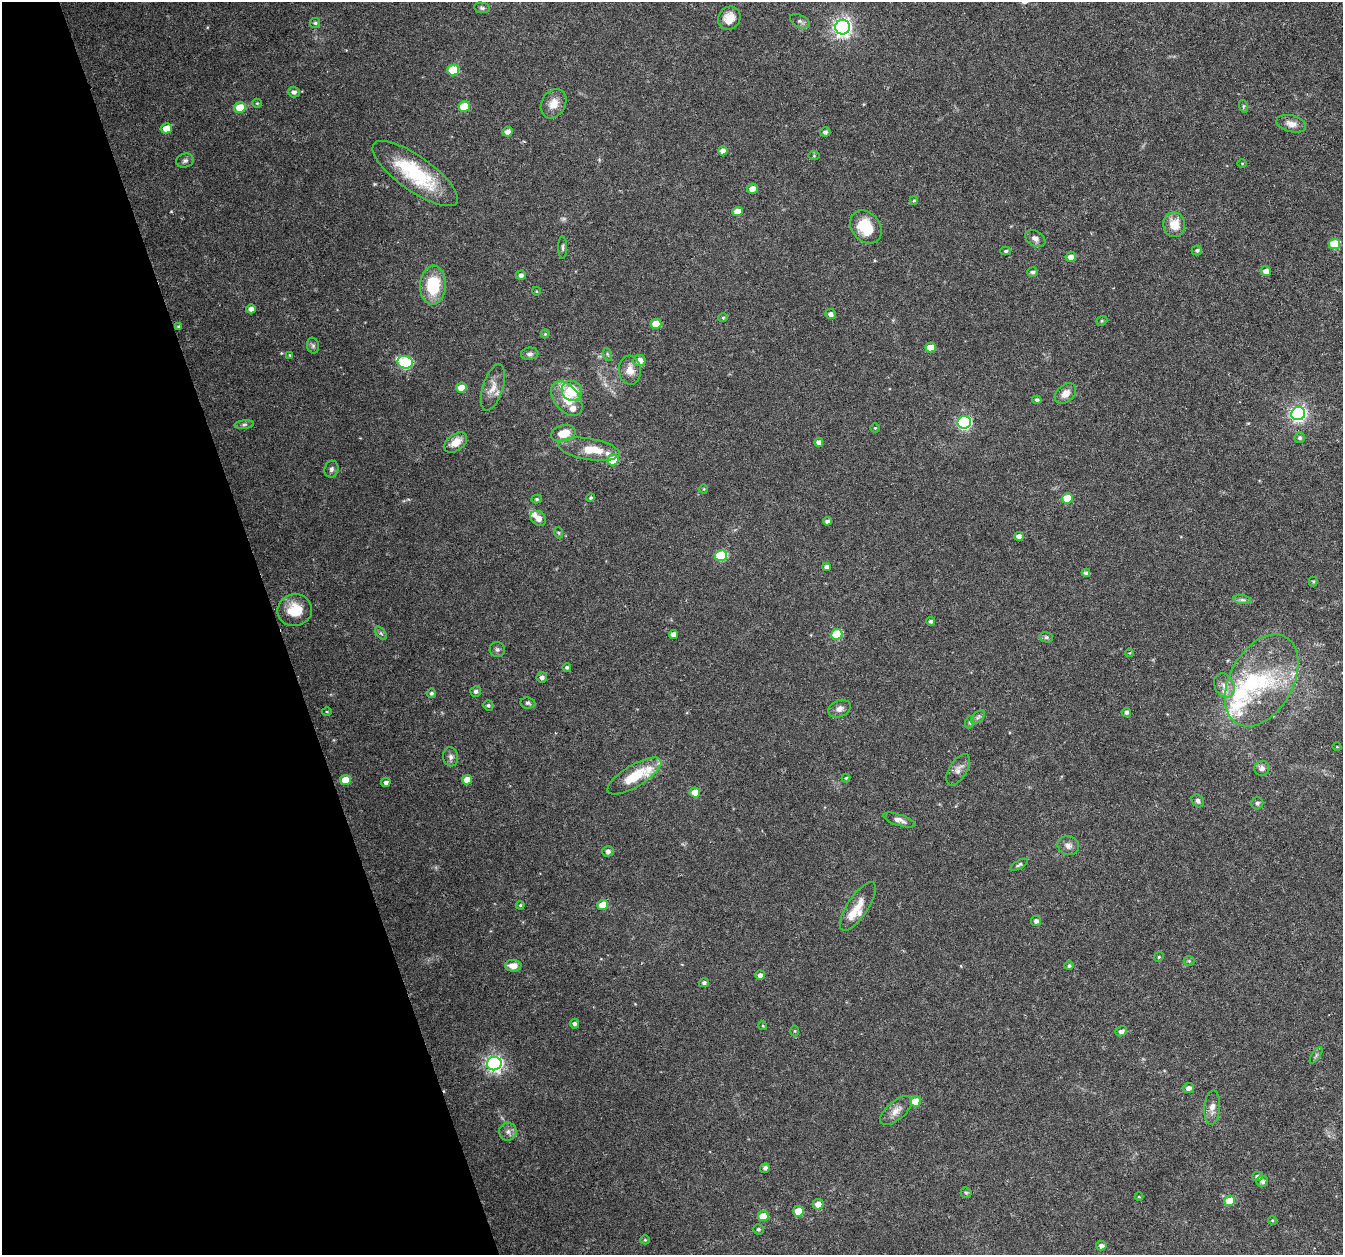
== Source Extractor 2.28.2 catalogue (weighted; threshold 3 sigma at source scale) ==
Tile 5 of 4 x 4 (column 1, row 2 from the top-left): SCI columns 1-1341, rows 2570-3822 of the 5368 x 5192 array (HDU 1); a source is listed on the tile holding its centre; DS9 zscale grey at full resolution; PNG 1345 x 1257 px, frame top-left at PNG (2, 2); each listed source drawn as its Kron ellipse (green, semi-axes under 4 px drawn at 4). Shown black and unused: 21% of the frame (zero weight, under 3 of 6 exposures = <1% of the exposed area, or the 3 px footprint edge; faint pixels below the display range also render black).
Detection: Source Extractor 2.28.2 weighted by HDU 2 'WHT'; one run over the whole footprint, this tile lists its part. Background 0.0242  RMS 0.0028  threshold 0.0114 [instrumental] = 3 sigma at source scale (4.09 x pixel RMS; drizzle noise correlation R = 1.36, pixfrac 0.8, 0.0396/0.0396 arcsec/px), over >= 5 px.
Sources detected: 167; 1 too faint to see at this stretch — neither listed nor drawn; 13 inside a brighter listed object's ellipse — not listed separately; the other 153 listed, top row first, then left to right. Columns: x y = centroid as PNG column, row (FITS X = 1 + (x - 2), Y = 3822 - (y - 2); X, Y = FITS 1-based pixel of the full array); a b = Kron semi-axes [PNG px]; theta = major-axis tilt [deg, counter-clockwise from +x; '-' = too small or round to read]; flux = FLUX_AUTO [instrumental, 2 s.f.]
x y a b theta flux
482 8 8 5 -9 0.54
729 18 12 10 49 3.4
800 21 10 6 -26 0.79
315 23 5 5 - 0.45
843 27 7 7 - 120
453 70 6 5 - 9.3
294 92 6 5 - 0.9
257 103 5 4 - 0.31
554 104 15 12 60 2.8
464 106 5 5 - 6.9
1243 106 6 4 -72 0.42
240 107 6 5 - 5.9
1291 124 15 8 -13 1.8
166 128 5 5 - 3
507 132 5 5 - 1.4
825 132 5 5 - 0.73
723 151 5 4 - 1.4
814 156 6 4 0 0.28
185 161 9 7 17 0.76
1242 164 5 3 - 0.22
415 174 51 17 -35 18
752 189 5 5 - 1.9
914 200 4 4 - 0.32
737 211 5 4 - 3
1174 225 12 11 - 4.4
866 227 18 14 -50 8.1
1035 238 11 7 -30 1.2
1335 244 5 5 - 11
563 248 11 3 90 0.49
1197 250 5 5 - 0.5
1006 251 5 4 - 0.45
1071 257 5 5 - 1.8
1266 271 5 5 - 1.7
1033 272 5 5 - 0.7
521 275 5 4 - 0.84
433 285 19 13 85 11
536 291 4 3 - 0.2
251 309 5 4 - 1.2
831 314 5 5 - 1
723 318 4 4 - 0.3
1102 321 6 4 21 0.36
656 324 5 5 - 4
179 326 4 4 - 0.36
545 334 4 4 - 0.3
313 346 8 6 -75 0.65
930 348 5 5 - 4.7
530 354 9 6 6 0.85
607 354 6 4 -71 0.36
290 355 4 3 - 0.25
639 361 6 5 - 2.7
405 362 8 6 -14 26
630 370 14 11 -86 2.5
493 387 24 10 72 3
461 388 5 5 - 3.1
572 391 10 10 - 6.9
1065 393 12 8 40 2.1
567 399 20 12 -52 5.1
1037 400 4 4 - 0.59
1298 413 7 6 - 81
964 422 7 6 - 41
244 425 10 4 5 0.59
875 428 5 4 - 0.29
563 433 12 8 12 4.8
1300 438 5 5 - 0.65
456 442 13 8 37 3.2
819 442 4 4 - 1.1
589 449 31 10 -9 6.3
613 460 6 5 - 7.2
331 469 8 7 - 0.77
704 489 4 3 - 0.19
591 498 4 4 - 0.37
1067 498 5 5 - 6.2
537 499 5 4 - 0.38
538 518 8 6 -39 1.7
827 521 4 4 - 0.9
559 533 5 3 - 0.25
1019 536 5 4 - 1.2
721 555 6 5 - 15
827 567 4 4 - 1
1086 573 4 4 - 0.7
1313 581 5 4 - 0.29
1242 600 9 4 -8 0.69
295 610 17 16 - 6.1
931 621 4 4 - 0.59
381 633 8 4 -53 0.47
673 634 4 4 - 1.5
837 634 6 5 - 11
1046 637 7 5 -13 0.55
497 650 7 7 - 0.66
1130 653 4 3 - 0.23
567 667 4 4 - 0.48
542 677 5 5 - 0.78
1262 680 50 31 61 23
1224 685 12 9 -63 2.3
476 691 5 5 - 0.63
431 693 5 4 - 0.53
528 703 7 5 -8 0.57
488 705 5 5 - 0.48
839 709 11 8 25 1.6
327 712 5 3 - 0.23
1126 712 5 4 - 0.7
978 717 8 4 45 0.63
970 722 6 4 71 0.41
1337 747 4 3 - 0.21
451 757 9 7 -81 1
1262 768 7 7 - 1
958 770 17 8 59 1.7
634 776 31 11 31 9.3
846 778 4 4 - 0.3
345 780 5 5 - 4.5
467 780 5 5 - 3.2
386 782 5 4 - 0.85
695 792 5 5 - 3.2
1198 801 7 5 -56 0.69
1257 803 6 6 - 0.56
899 820 17 5 -18 1.3
1068 846 11 9 -19 1.4
608 851 6 5 - 0.69
1019 865 10 4 29 0.5
520 905 4 3 - 0.3
603 905 5 5 - 4.9
858 906 28 10 56 3.7
1036 921 5 5 - 0.88
1159 957 5 4 - 0.33
1189 961 5 5 - 0.36
513 966 8 6 -1 2.5
1069 966 4 4 - 0.53
760 975 5 4 - 1.1
704 983 5 4 - 0.62
574 1024 5 4 - 0.72
763 1026 4 3 - 0.24
795 1031 5 3 - 0.26
1121 1031 6 5 - 1.1
1316 1055 9 3 57 0.49
494 1063 7 7 - 94
1189 1088 5 5 - 1.1
915 1101 5 5 - 5.5
1212 1108 17 8 85 1.8
896 1111 19 9 41 2.2
508 1132 9 8 - 1.2
765 1168 5 4 - 0.79
1257 1176 5 4 - 0.99
1262 1181 6 5 - 0.92
966 1193 5 5 - 0.35
1139 1197 4 3 - 0.22
1229 1201 5 5 - 5.4
818 1204 5 5 - 2.2
798 1211 5 5 - 5
763 1216 5 5 - 5.1
1272 1220 4 3 - 0.25
758 1229 5 5 - 0.47
645 1240 5 4 - 0.32
1101 1246 5 4 - 0.98